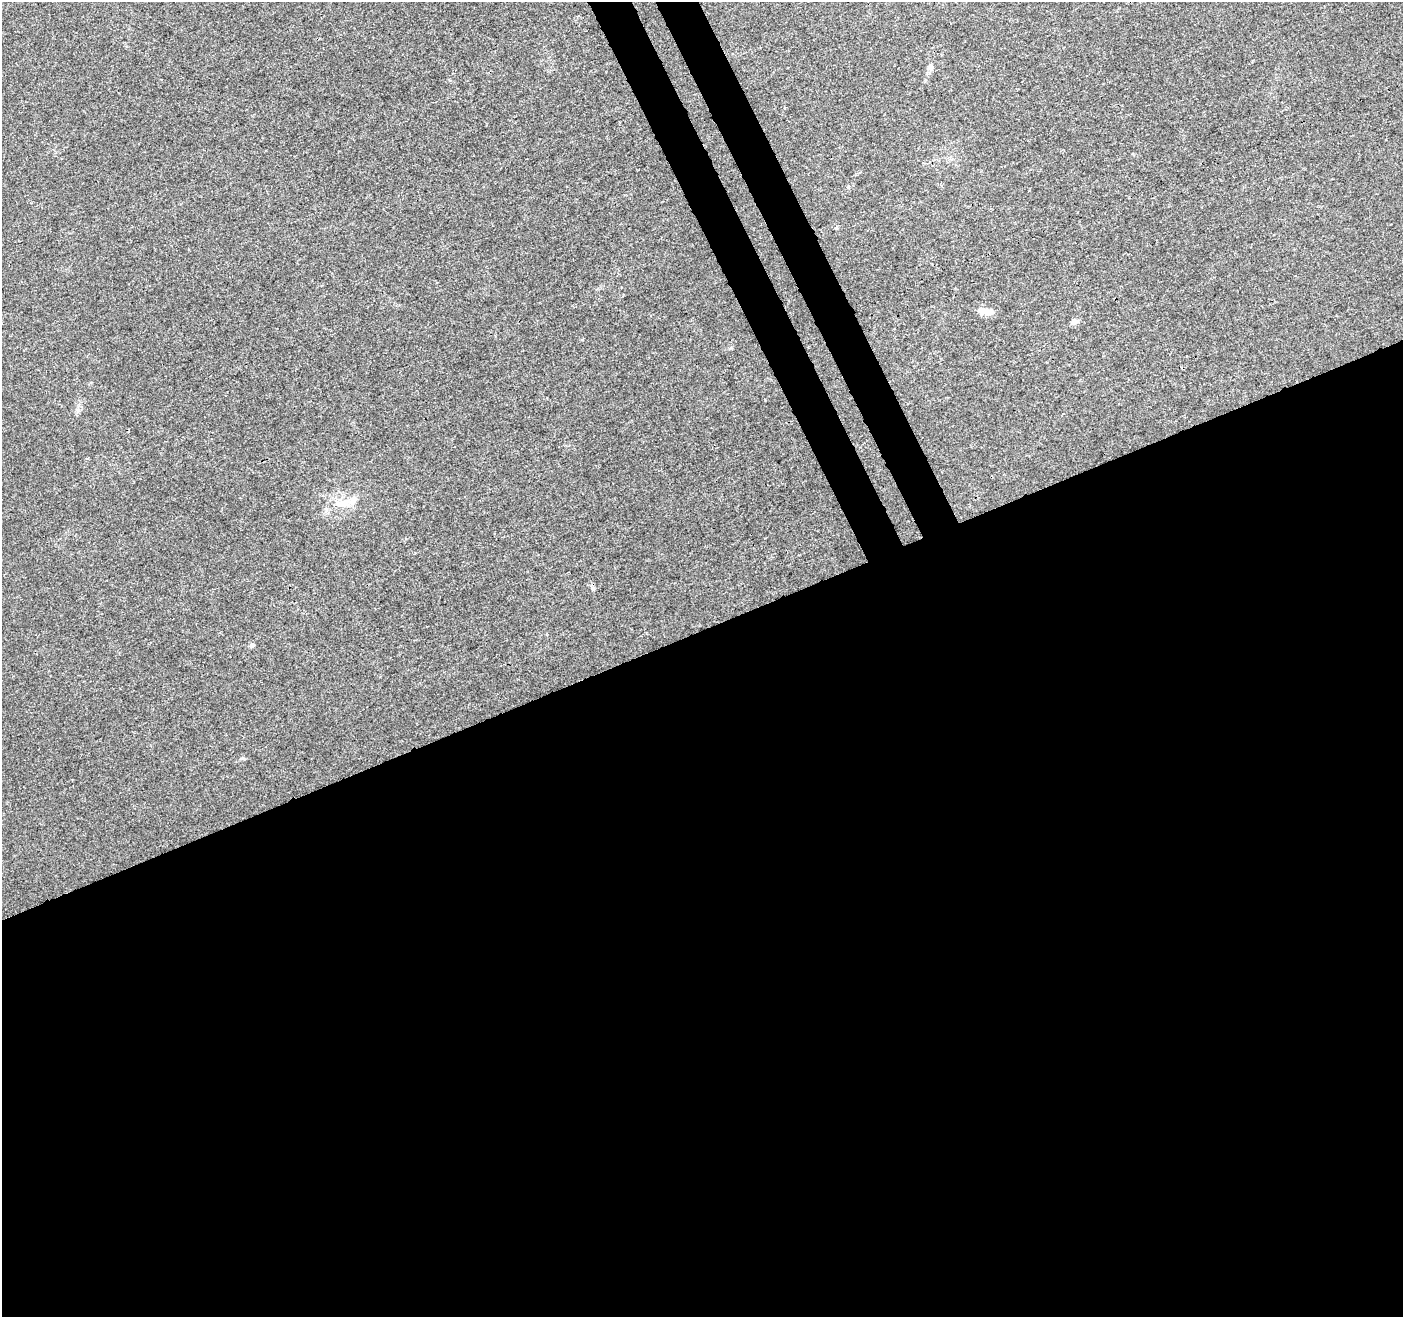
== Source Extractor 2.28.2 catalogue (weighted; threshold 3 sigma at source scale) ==
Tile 15 of 4 x 4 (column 3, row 4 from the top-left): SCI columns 2858-4258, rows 171-1485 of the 5711 x 5544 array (HDU 1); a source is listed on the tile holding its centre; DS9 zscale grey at full resolution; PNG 1405 x 1319 px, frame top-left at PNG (2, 2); no overlay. Shown black and unused: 55% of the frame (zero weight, under 3 of 4 exposures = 5% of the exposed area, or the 3 px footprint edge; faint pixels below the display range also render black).
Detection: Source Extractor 2.28.2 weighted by HDU 2 'WHT'; one run over the whole footprint, this tile lists its part. Background 0.00813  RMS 0.0027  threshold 0.0121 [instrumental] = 3 sigma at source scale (4.5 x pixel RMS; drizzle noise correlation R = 1.50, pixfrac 1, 0.0396/0.0396 arcsec/px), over >= 5 px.
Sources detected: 7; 1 inside a brighter object's white glare — not listed; the other 6 listed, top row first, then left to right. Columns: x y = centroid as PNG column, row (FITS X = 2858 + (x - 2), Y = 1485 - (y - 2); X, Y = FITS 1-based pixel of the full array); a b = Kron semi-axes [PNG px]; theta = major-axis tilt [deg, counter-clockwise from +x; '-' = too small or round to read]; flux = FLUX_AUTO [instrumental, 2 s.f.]
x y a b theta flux
930 67 8 6 51 1
989 312 13 8 -2 1.9
1074 322 6 5 - 1.9
342 503 26 9 6 4.1
593 588 6 5 - 0.47
252 645 5 4 - 1.1